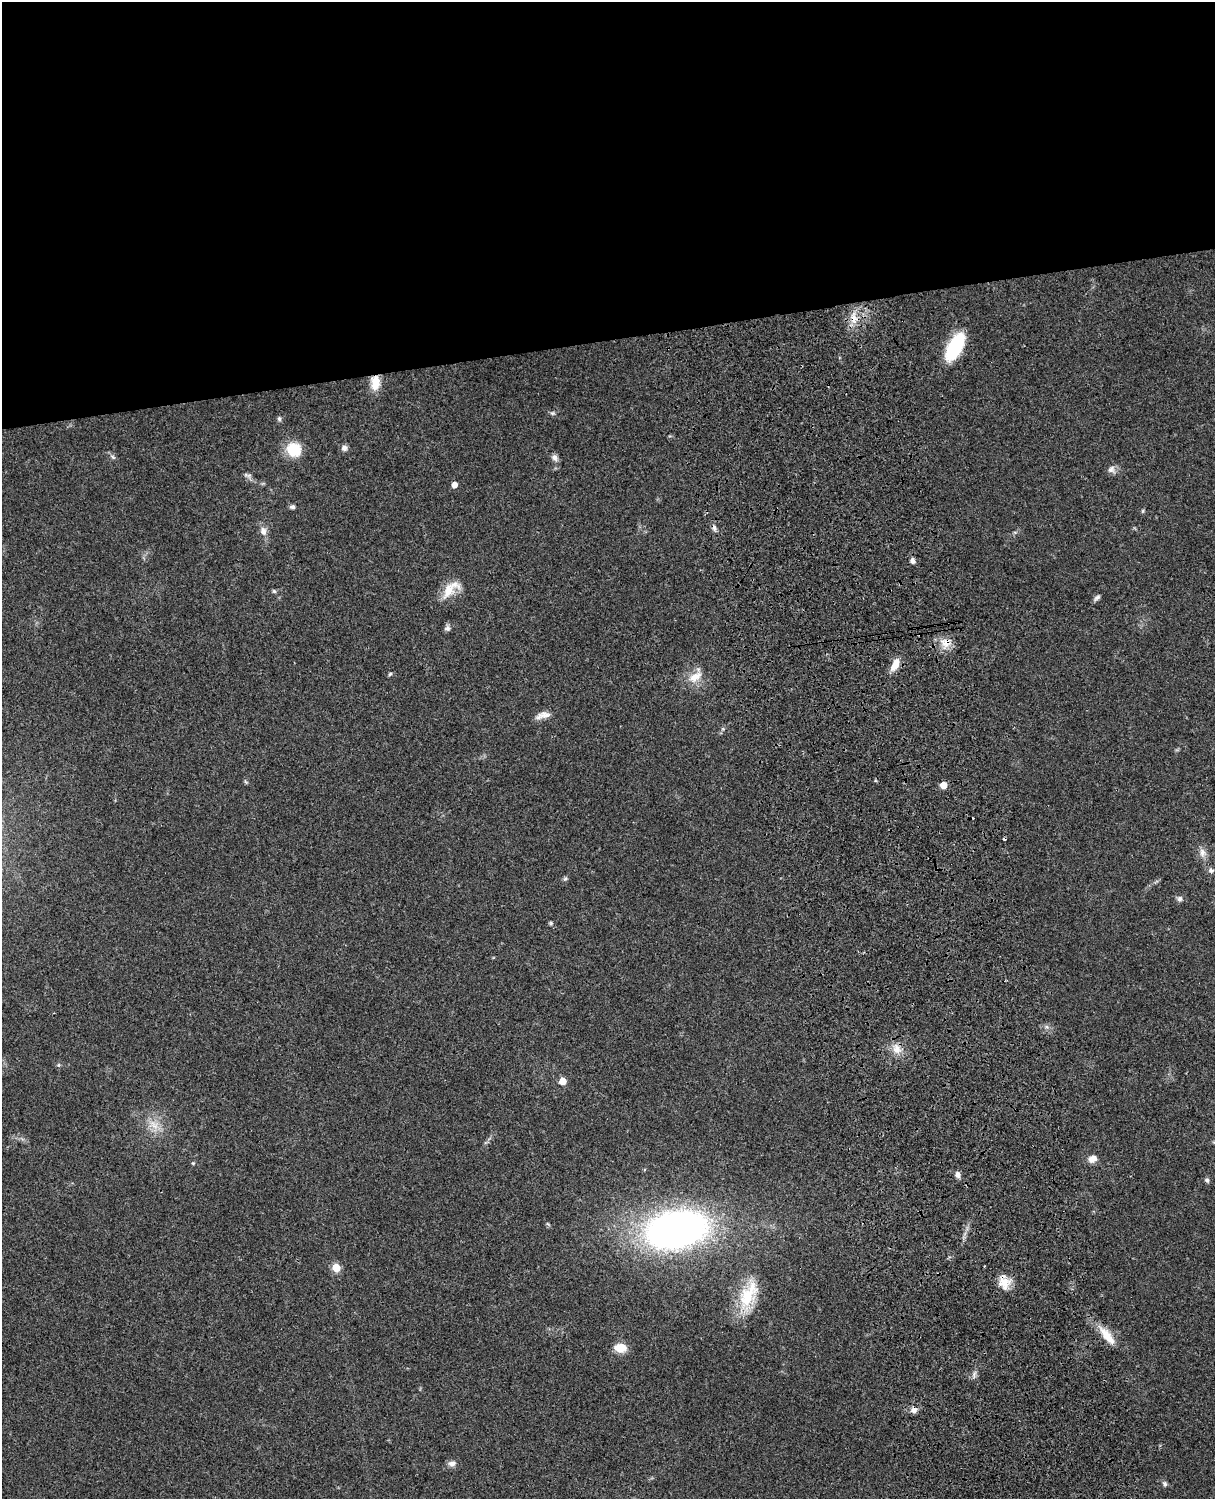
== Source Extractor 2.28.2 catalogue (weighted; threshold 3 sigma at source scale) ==
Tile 2 of 4 x 3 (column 2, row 1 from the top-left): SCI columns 1334-2546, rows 3267-4763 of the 5091 x 4922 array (HDU 1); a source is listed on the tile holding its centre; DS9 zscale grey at full resolution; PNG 1217 x 1501 px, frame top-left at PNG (2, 2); no overlay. Shown black and unused: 23% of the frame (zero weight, under 3 of 4 exposures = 6% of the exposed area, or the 3 px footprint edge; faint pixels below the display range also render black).
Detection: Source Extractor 2.28.2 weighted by HDU 2 'WHT'; one run over the whole footprint, this tile lists its part. Background 0.0869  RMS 0.0062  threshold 0.0277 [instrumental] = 3 sigma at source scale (4.5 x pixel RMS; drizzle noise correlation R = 1.50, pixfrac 1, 0.05/0.05 arcsec/px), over >= 5 px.
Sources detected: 52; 3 cosmic-ray / hot-pixel residue — not listed; the other 49 listed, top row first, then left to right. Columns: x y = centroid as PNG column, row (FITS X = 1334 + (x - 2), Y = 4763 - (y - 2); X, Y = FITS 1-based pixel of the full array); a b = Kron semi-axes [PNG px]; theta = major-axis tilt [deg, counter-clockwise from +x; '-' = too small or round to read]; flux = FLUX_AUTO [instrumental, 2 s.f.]
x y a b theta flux
854 318 19 10 -82 7.6
955 347 27 12 62 43
375 383 16 9 87 9.9
552 413 7 5 1 1.1
279 419 6 5 - 1.2
344 448 8 7 - 2.2
294 450 18 16 -36 15
113 457 8 5 -37 1.4
555 457 9 7 -63 2.4
1111 469 11 10 - 2.9
249 475 8 6 0 1.7
454 485 4 4 - 5.8
292 507 7 5 2 1.5
263 531 11 8 -73 3.8
912 561 7 6 - 1.9
450 589 31 14 43 12
274 591 5 5 - 0.95
1097 598 10 5 38 1.6
447 628 8 8 - 1.8
946 643 16 13 1 7.4
895 664 15 8 61 7.5
390 674 6 4 42 0.92
695 677 21 11 34 8.6
544 715 19 9 5 4.5
723 729 6 4 -18 0.69
943 785 5 5 - 8.7
1202 853 14 9 -84 3.9
1211 870 8 7 - 1.8
565 879 6 5 - 1
1180 899 8 7 - 1.8
551 923 6 5 - 0.91
897 1049 15 11 -72 6.4
59 1065 6 4 90 0.85
562 1081 5 5 - 9.6
154 1125 17 11 -35 8
1093 1159 11 9 28 4.2
193 1163 5 4 - 0.66
958 1175 7 5 -76 2.5
1207 1180 6 5 - 1.5
676 1229 59 35 12 260
336 1268 5 5 - 18
1004 1282 19 14 -72 8.5
747 1297 38 22 63 26
1107 1336 31 9 -50 11
620 1348 13 9 -4 9.4
974 1374 9 5 73 1.9
914 1410 8 7 - 3.2
452 1464 11 8 7 2.7
1165 1484 7 5 -69 1.4
Overlapping masked pixels (flux is a lower limit): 5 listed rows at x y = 854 318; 375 383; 946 643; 1004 1282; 914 1410